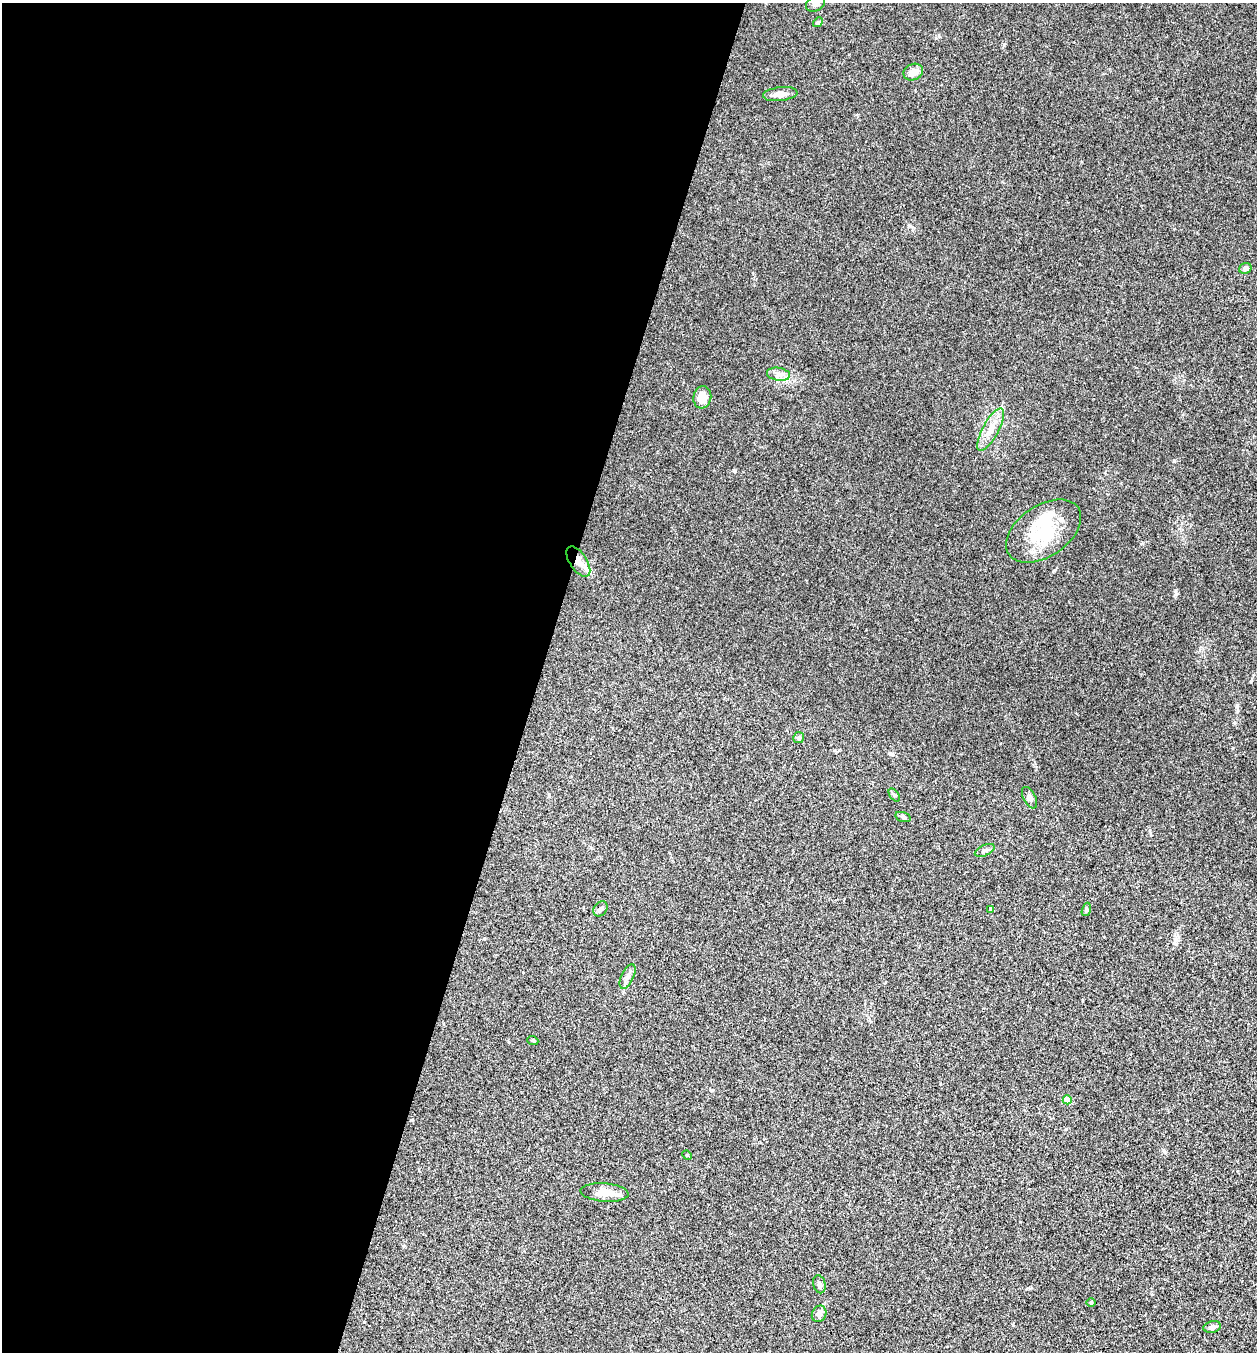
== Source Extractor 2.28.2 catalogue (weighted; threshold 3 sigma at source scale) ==
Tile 5 of 4 x 4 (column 1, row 2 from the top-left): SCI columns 265-1519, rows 2702-4051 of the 5419 x 5403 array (HDU 1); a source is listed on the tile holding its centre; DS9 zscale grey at full resolution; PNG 1259 x 1354 px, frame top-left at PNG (2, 3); each listed source drawn as its Kron ellipse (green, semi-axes under 4 px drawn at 4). Shown black and unused: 43% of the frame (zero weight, under 3 of 4 exposures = <1% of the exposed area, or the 3 px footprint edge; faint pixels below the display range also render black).
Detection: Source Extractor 2.28.2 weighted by HDU 2 'WHT'; one run over the whole footprint, this tile lists its part. Background 0.0288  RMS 0.0045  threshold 0.0202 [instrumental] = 3 sigma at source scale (4.5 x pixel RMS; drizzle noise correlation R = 1.50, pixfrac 1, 0.05/0.05 arcsec/px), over >= 5 px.
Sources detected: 31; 2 inside a brighter object's white glare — neither listed nor drawn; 2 inside a brighter listed object's ellipse — not listed separately; the other 27 listed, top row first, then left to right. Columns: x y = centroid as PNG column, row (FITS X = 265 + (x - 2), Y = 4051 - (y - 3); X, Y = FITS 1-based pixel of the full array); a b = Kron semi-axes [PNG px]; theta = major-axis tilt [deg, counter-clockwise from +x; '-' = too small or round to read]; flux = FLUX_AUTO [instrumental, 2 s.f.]
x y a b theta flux
816 3 10 7 31 1.5
818 22 5 4 - 0.56
913 72 10 8 24 3.4
780 94 17 7 7 3.2
1245 268 6 5 - 1.6
778 374 12 6 -9 2.1
702 397 11 9 82 5.5
991 430 24 8 62 5.2
1044 531 42 25 34 23
578 562 17 8 -57 4.5
799 738 5 5 - 0.76
894 795 7 4 -53 0.66
1029 798 11 6 -64 1.4
903 817 8 5 -16 0.86
985 850 10 5 24 1.3
600 909 8 6 53 1.1
991 909 4 4 - 2.1
1086 909 7 4 72 0.59
627 976 13 6 64 1.9
533 1041 5 3 - 0.47
1067 1100 4 4 - 7.1
687 1155 5 4 - 0.43
605 1192 24 9 -5 5.6
819 1284 9 6 -76 1.3
1091 1302 5 3 - 0.39
819 1314 8 7 - 2
1212 1327 9 6 11 1.3
Overlapping masked pixels (flux is a lower limit): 1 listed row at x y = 578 562
Isophote crosses this tile's border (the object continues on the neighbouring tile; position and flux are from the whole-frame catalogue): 1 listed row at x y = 816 3
Unlisted compact peaks at least as high as the median listed source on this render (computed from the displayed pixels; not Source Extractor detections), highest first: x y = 1176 594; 1174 461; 735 471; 1004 45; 1066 1129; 1233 748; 1237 705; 1027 1289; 909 226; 711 1090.